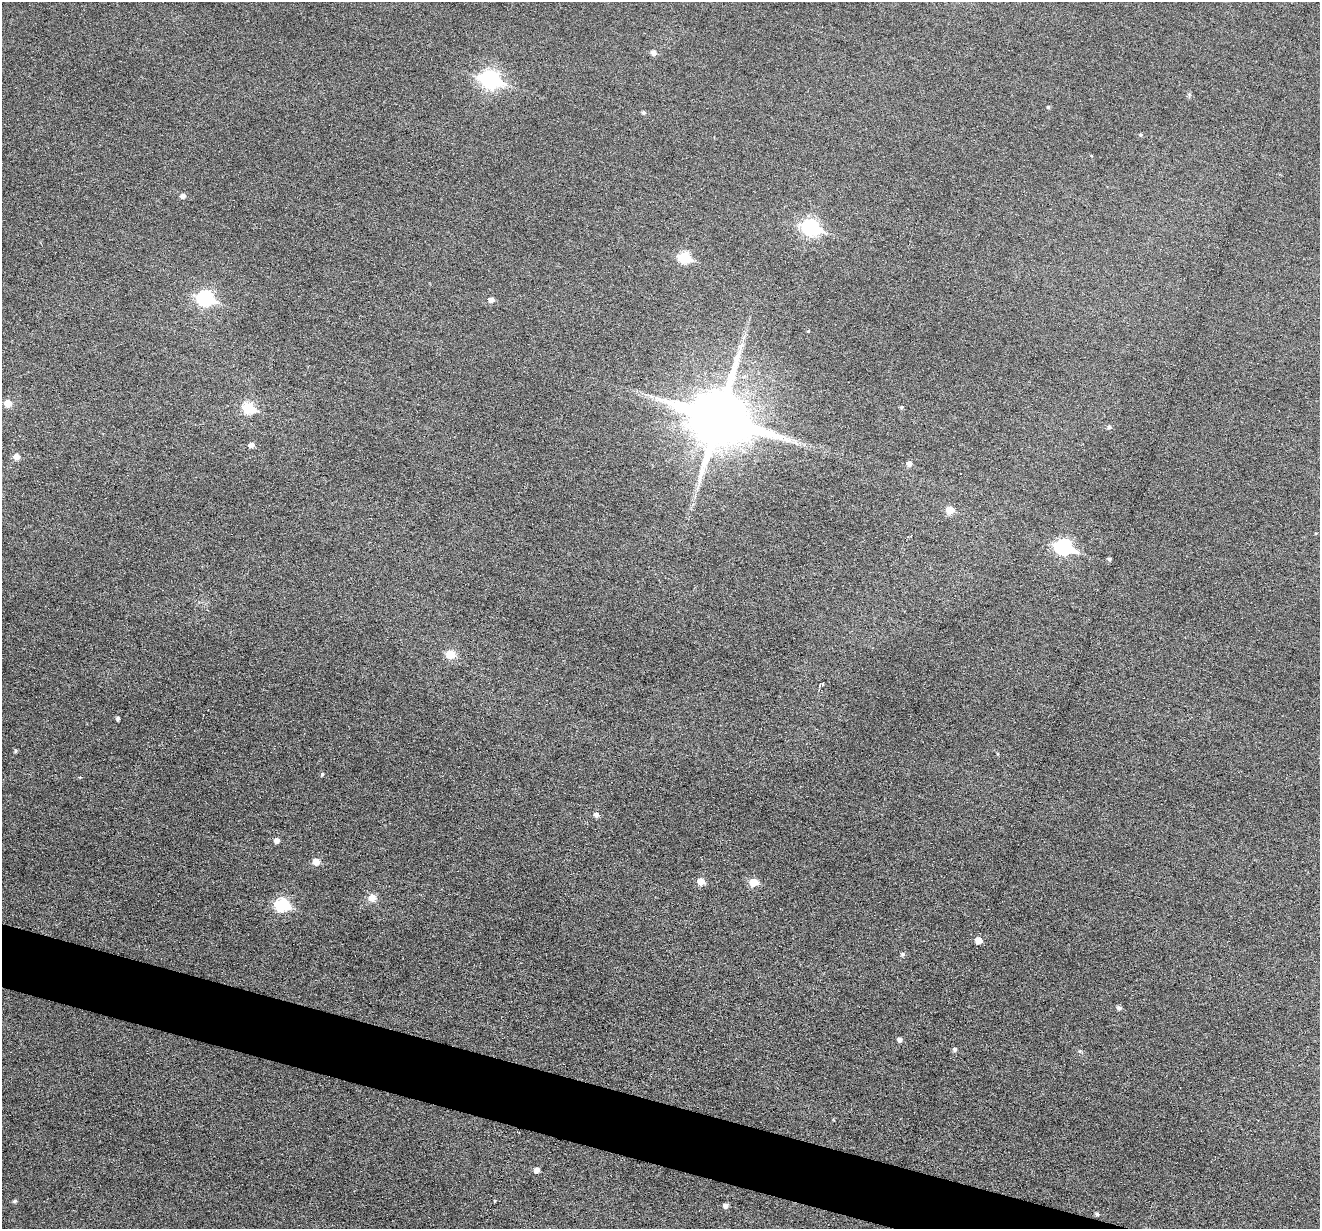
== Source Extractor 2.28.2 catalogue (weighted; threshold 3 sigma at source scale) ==
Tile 6 of 4 x 4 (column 2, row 2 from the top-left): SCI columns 1321-2638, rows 2708-3934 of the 5274 x 5287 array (HDU 1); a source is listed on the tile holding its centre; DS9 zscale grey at full resolution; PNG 1322 x 1231 px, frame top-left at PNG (2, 2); no overlay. Shown black and unused: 4% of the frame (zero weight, under 3 of 6 exposures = <1% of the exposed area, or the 3 px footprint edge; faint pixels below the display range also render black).
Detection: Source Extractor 2.28.2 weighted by HDU 2 'WHT'; one run over the whole footprint, this tile lists its part. Background 0.043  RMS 0.0054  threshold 0.0221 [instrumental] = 3 sigma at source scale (4.09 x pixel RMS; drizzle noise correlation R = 1.36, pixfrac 0.8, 0.05/0.05 arcsec/px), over >= 5 px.
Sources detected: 47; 1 cosmic-ray / hot-pixel residue — not listed; the other 46 listed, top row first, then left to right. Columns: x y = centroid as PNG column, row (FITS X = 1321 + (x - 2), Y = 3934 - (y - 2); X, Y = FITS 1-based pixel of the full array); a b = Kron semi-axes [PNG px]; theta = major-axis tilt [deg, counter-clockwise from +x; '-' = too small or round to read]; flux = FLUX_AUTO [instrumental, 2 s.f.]
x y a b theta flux
653 52 5 5 - 2.4
490 79 10 8 -24 150
1048 107 4 4 - 0.58
643 112 4 4 - 0.97
1141 135 5 4 - 0.65
183 196 5 5 - 2
811 227 8 7 - 100
684 257 7 6 - 29
205 298 8 7 - 83
491 300 6 5 - 2.6
808 331 4 3 - 0.4
741 346 9 3 45 1.3
8 403 6 6 - 5.7
902 407 5 4 - 0.74
249 408 7 6 - 30
719 417 20 16 -18 3800
1109 427 5 5 - 1
251 445 5 5 - 2.1
17 456 6 5 - 3.5
909 463 5 5 - 2.3
950 510 6 5 - 8.8
908 537 3 2 - 0.72
1064 547 9 7 -17 95
1109 559 5 4 - 0.8
450 654 6 6 - 12
821 684 10 5 30 1.3
118 718 4 3 - 1.1
16 751 5 4 - 0.65
322 774 4 4 - 0.66
596 815 6 5 - 1.9
277 840 5 5 - 2.7
316 861 6 6 - 5.3
701 881 6 5 - 5.7
753 882 6 5 - 10
372 898 10 9 - 3.8
282 905 7 6 - 56
978 940 5 5 - 5.8
903 954 5 5 - 1.1
1119 1008 5 4 - 1.5
899 1040 4 4 - 1.7
955 1049 5 5 - 1.3
537 1170 5 5 - 2.4
15 1201 5 4 - 0.83
494 1201 4 3 - 0.47
726 1206 5 4 - 2.2
1097 1214 4 4 - 0.91